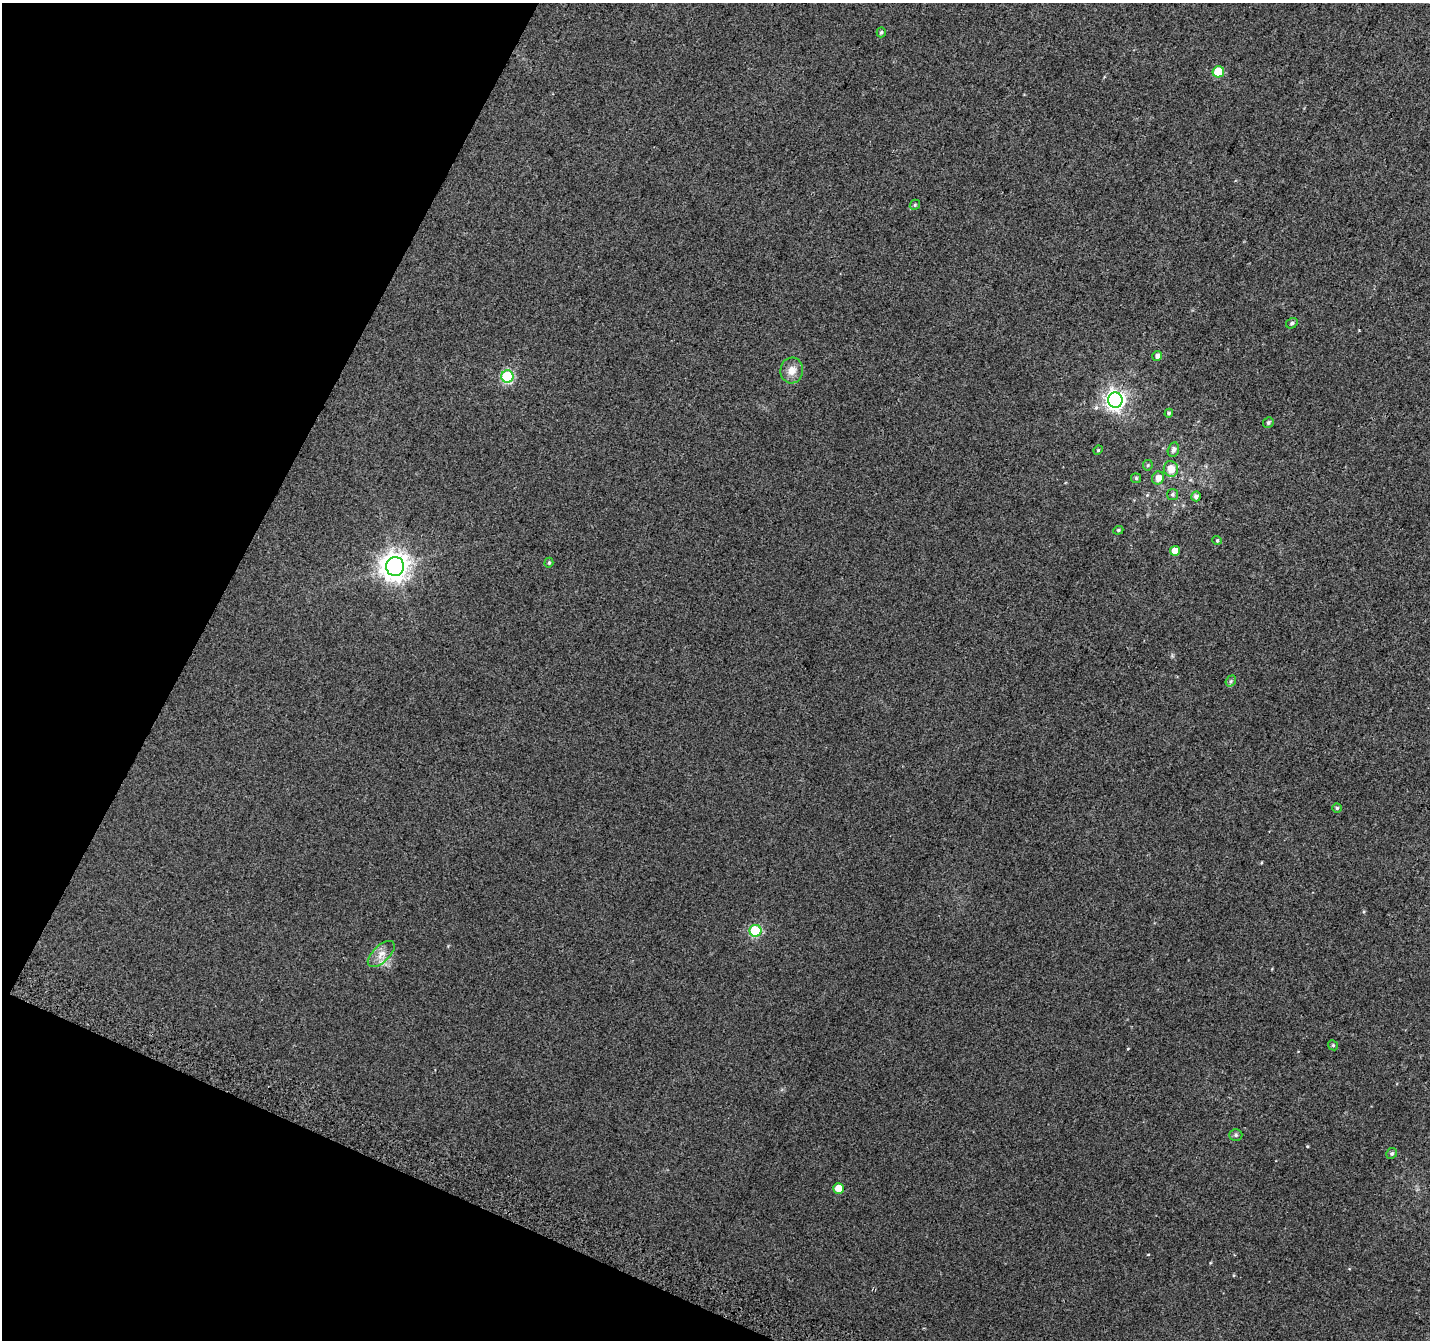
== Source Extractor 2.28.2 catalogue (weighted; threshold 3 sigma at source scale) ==
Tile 9 of 4 x 4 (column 1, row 3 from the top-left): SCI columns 28-1455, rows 1645-2982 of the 5758 x 5899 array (HDU 1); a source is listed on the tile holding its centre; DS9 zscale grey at full resolution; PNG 1432 x 1342 px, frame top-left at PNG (2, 3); each listed source drawn as its Kron ellipse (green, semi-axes under 4 px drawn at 4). Shown black and unused: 21% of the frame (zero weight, under 2 of 3 exposures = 2% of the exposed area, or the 3 px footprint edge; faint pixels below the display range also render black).
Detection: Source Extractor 2.28.2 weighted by HDU 2 'WHT'; one run over the whole footprint, this tile lists its part. Background 0.0301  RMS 0.01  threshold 0.0465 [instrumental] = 3 sigma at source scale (4.5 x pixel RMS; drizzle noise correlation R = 1.50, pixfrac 1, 0.0396/0.0396 arcsec/px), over >= 5 px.
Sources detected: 31; all 31 listed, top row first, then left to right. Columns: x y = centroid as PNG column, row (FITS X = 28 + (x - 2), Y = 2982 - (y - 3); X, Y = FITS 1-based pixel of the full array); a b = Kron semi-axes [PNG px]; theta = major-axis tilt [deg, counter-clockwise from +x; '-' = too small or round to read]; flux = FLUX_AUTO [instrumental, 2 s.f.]
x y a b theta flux
881 32 5 4 - 1.7
1218 72 6 5 - 28
915 205 5 4 - 1.4
1292 323 6 5 - 1.9
1157 356 5 4 - 3.6
792 370 13 11 83 9.1
507 377 6 6 - 93
1115 400 7 7 - 440
1169 413 4 4 - 1.6
1268 423 6 5 - 1.9
1098 450 4 4 - 1.2
1173 450 7 5 75 3.1
1148 465 5 5 - 1.3
1171 469 8 7 - 11
1136 478 5 5 - 1.5
1158 478 6 6 - 7
1172 494 5 5 - 1.7
1196 496 5 5 - 3.5
1118 530 5 4 - 1.3
1217 540 5 4 - 1.3
1175 551 5 5 - 11
549 563 5 4 - 1.4
395 567 9 9 - 1100
1231 681 6 4 50 1.7
1337 808 5 5 - 1.4
755 931 6 6 - 71
381 954 17 8 44 8.2
1333 1045 5 4 - 1.3
1236 1135 6 5 - 1.9
1392 1153 6 5 - 1.8
839 1188 5 5 - 11